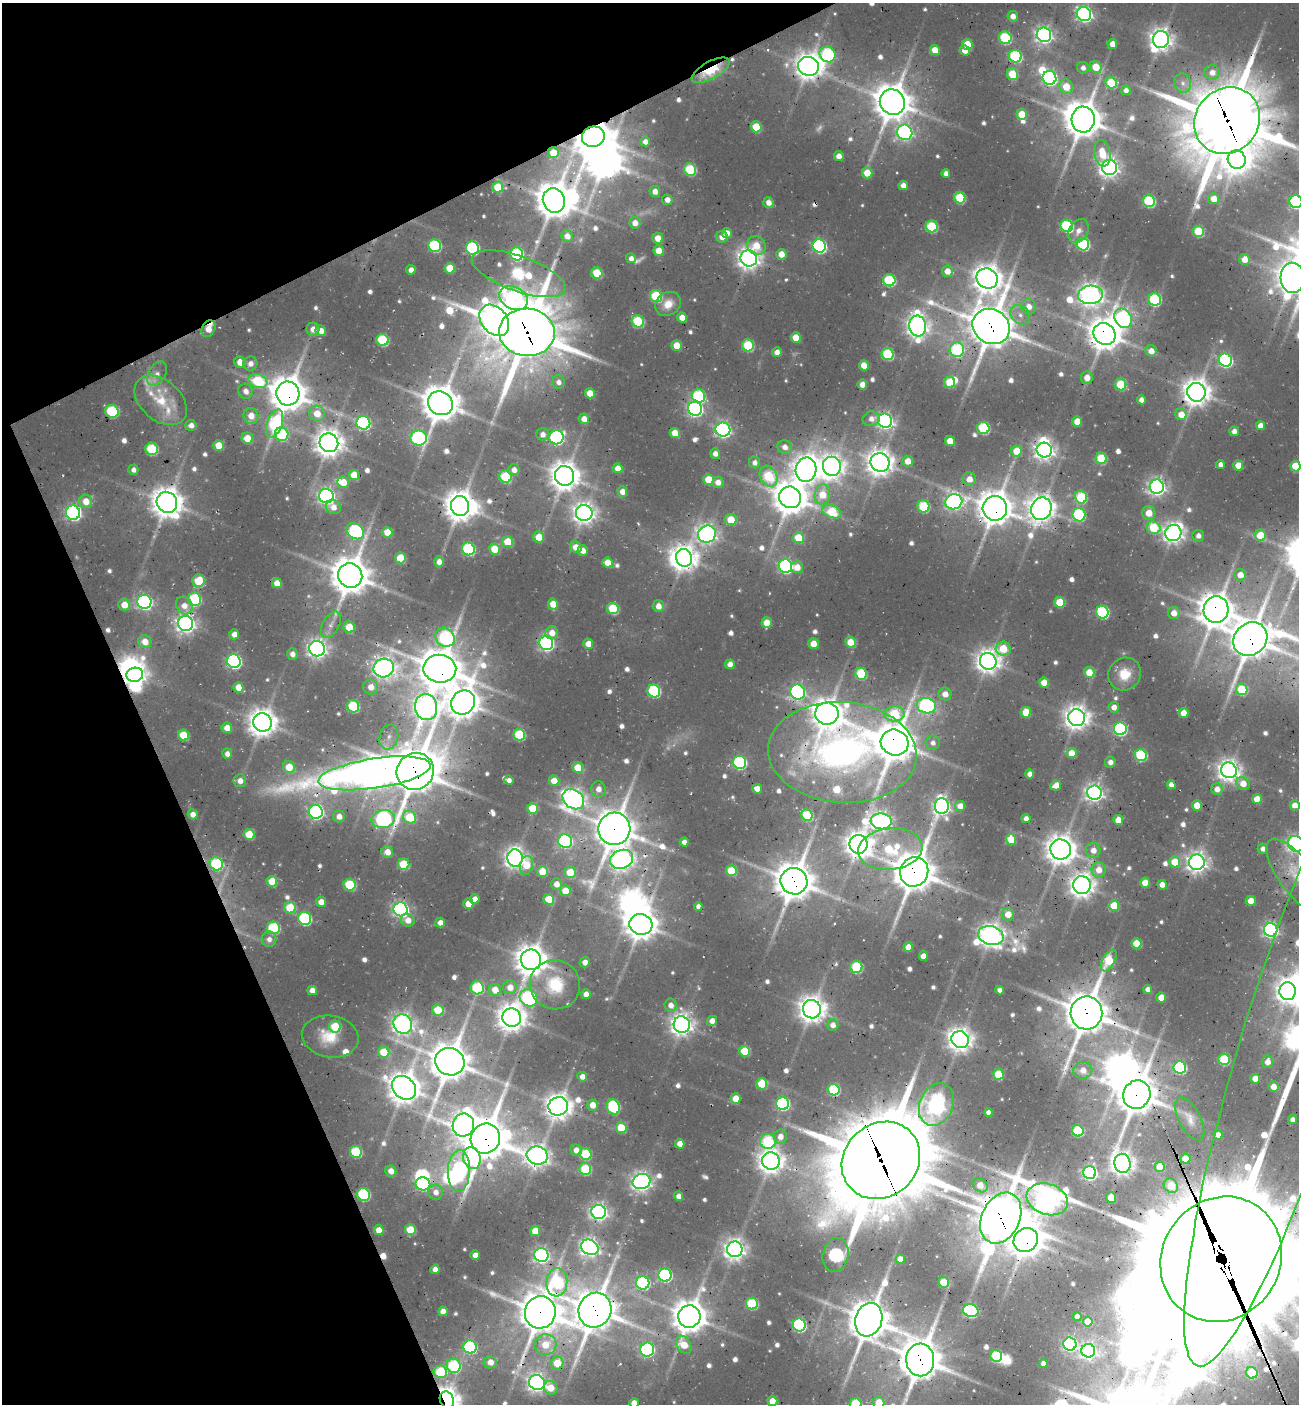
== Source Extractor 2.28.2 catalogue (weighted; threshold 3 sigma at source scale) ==
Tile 5 of 4 x 4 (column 1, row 2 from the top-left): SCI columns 214-1510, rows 2875-4276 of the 5672 x 5741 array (HDU 1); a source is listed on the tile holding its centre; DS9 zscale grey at full resolution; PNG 1301 x 1406 px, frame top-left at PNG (2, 3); each listed source drawn as its Kron ellipse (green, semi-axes under 4 px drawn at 4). Shown black and unused: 22% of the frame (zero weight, under 3 of 4 exposures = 8% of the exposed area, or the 3 px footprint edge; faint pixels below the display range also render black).
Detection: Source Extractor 2.28.2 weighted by HDU 2 'WHT'; one run over the whole footprint, this tile lists its part. Background 0.0363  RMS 0.0049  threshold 0.0219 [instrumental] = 3 sigma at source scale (4.5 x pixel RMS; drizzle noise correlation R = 1.50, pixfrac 1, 0.0396/0.0396 arcsec/px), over >= 5 px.
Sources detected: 702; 21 too faint to see at this stretch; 18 inside a brighter object's white glare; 5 cosmic-ray / hot-pixel residue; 1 long thin detection or spike segment (spike, bleed or trail) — neither listed nor drawn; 10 inside a brighter listed object's ellipse — not listed separately; of the other 647, all 500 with FLUX_AUTO >= 3.14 (the completeness limit of this list) listed and drawn (147 fainter detections not listed), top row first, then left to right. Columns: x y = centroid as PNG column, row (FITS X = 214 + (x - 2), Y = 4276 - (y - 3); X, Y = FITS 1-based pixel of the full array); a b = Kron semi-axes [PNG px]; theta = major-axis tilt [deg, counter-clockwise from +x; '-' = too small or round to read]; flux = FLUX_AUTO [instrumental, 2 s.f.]
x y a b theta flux
1084 14 7 6 - 210
1013 16 5 5 - 5.4
1044 35 7 7 - 280
1005 38 6 6 - 51
1161 39 8 8 - 530
967 44 5 5 - 17
1112 44 5 5 - 5.3
935 50 5 5 - 9.4
965 50 5 5 - 6.1
828 54 8 7 - 78
1015 56 6 6 - 64
809 66 10 9 - 820
1096 67 6 5 - 14
1083 68 6 6 - 3.2
711 70 21 8 29 34
1212 72 7 7 - 5.2
1012 74 6 5 - 20
1049 78 7 6 - 160
1111 83 6 5 - 28
1183 83 10 8 -73 3.4
1066 87 7 6 - 14
1126 90 4 4 - 3.2
892 102 13 12 - 1500
1022 114 5 5 - 15
1083 120 13 11 87 1400
1227 121 35 31 48 4600
756 127 5 5 - 20
905 132 8 7 - 170
593 137 11 10 - 1600
645 142 5 4 - 4
553 153 5 5 - 13
1102 153 13 8 -80 14
839 156 5 5 - 5.1
1237 159 9 9 - 710
1110 167 7 7 - 370
690 169 6 6 - 40
867 173 5 5 - 11
946 173 4 4 - 3.8
903 185 4 4 - 5.2
498 187 5 5 - 18
655 191 5 5 - 4.8
960 198 6 5 - 32
1214 199 5 5 - 7.8
554 200 12 11 - 1400
667 200 5 5 - 4.5
1149 201 6 6 - 58
768 202 5 5 - 4.7
1296 202 6 6 - 120
635 223 5 5 - 5.5
1067 226 6 6 - 71
932 227 6 5 - 41
1078 231 13 9 62 4.5
1198 231 5 5 - 30
727 233 5 5 - 5.1
567 236 6 5 - 4.9
722 237 6 5 - 5.7
658 238 6 5 - 7.6
1083 244 6 6 - 75
435 246 6 6 - 59
756 246 10 9 - 10
819 246 7 6 - 120
472 248 7 6 - 81
659 251 5 5 - 9.3
517 254 7 6 - 69
781 254 5 5 - 7.5
631 258 5 5 - 3.4
749 258 8 8 - 500
1245 259 5 5 - 7.5
450 268 5 5 - 14
411 270 4 4 - 4.3
947 271 5 5 - 7.3
597 273 6 5 - 22
519 274 49 17 -20 79
987 278 11 10 - 840
1293 278 15 12 -87 860
889 280 6 6 - 54
1090 295 12 9 5 550
656 296 6 6 - 40
514 298 15 11 -28 200
1155 300 6 6 - 66
668 304 13 11 36 8.7
1029 307 8 7 - 5.7
1020 315 11 8 -45 4.4
682 318 5 4 - 7.4
1123 318 10 8 -58 190
494 320 17 12 -50 580
638 321 6 6 - 39
918 326 10 8 -82 500
991 326 19 17 -33 2000
208 329 9 6 60 8.3
313 329 6 6 - 5.5
321 331 5 5 - 5.7
527 332 28 24 -4 3900
1105 334 11 10 - 1100
796 337 5 5 - 11
383 340 6 6 - 46
677 345 5 5 - 11
748 345 6 5 - 39
957 350 7 7 - 57
1151 351 6 5 - 6.4
777 352 5 4 - 5.2
887 354 6 5 - 45
1225 360 6 6 - 130
240 362 6 5 - 7.3
250 363 7 7 - 4.2
864 365 5 5 - 10
157 374 13 8 59 3.8
1087 377 6 6 - 5.6
258 381 9 6 -20 39
558 382 6 6 - 3.4
950 382 6 5 - 22
862 384 5 4 - 6.9
1121 384 6 5 - 31
246 391 7 7 - 4.1
1196 392 9 9 - 800
288 393 12 11 - 1500
590 393 5 5 - 8.7
699 396 7 6 - 64
161 400 30 20 -41 22
1141 400 4 4 - 4.4
440 403 13 11 -38 1500
695 409 7 7 - 190
112 411 7 6 - 50
317 413 8 7 - 10
1181 414 6 5 - 9
251 416 8 7 - 7.6
584 419 5 5 - 5.6
871 419 8 7 - 4.5
885 421 7 7 - 210
1077 421 5 5 - 9.7
363 423 7 6 - 110
275 424 15 7 70 59
191 425 5 5 - 4.3
1260 425 4 4 - 5.9
983 428 6 6 - 52
723 430 7 7 - 200
1234 431 5 4 - 3.3
675 433 5 5 - 9.4
282 434 7 6 - 48
542 434 6 6 - 3.8
556 437 7 7 - 120
247 438 6 5 - 11
419 438 8 7 - 120
950 441 5 5 - 9.7
329 443 9 9 - 830
219 445 5 5 - 11
785 447 7 6 - 4.3
152 449 6 6 - 39
1044 450 8 7 - 420
1016 451 5 5 - 14
715 453 5 5 - 3.9
1101 458 6 5 - 33
908 461 5 5 - 8.2
754 462 6 5 - 3.2
880 462 9 9 - 740
1220 464 4 4 - 3.2
1238 465 5 5 - 11
832 466 9 9 - 580
1295 466 5 5 - 18
618 468 5 5 - 6.2
133 470 5 5 - 3.1
514 470 6 5 - 4.5
806 470 12 10 78 720
354 475 5 5 - 13
565 476 10 9 - 940
768 476 11 8 -61 39
505 477 6 6 - 36
708 479 5 5 - 13
969 479 7 6 - 6.5
343 482 6 5 - 10
718 482 6 5 - 5.2
1157 487 7 7 - 290
622 491 5 5 - 5.9
822 494 10 7 79 13
326 496 7 7 - 260
790 497 11 10 - 1200
1081 497 6 6 - 40
86 501 6 6 - 9.4
167 502 11 10 - 1100
954 502 8 7 - 220
460 506 10 9 - 1000
923 506 6 6 - 42
333 507 8 7 - 5.3
995 508 12 12 - 1200
1041 509 11 10 - 790
832 512 10 6 -19 31
73 513 7 7 - 170
584 513 8 8 - 480
1149 513 7 6 - 9
1079 515 6 6 - 68
731 520 6 5 - 14
1153 528 7 6 - 31
355 531 9 7 -37 98
387 532 5 5 - 11
1173 533 8 8 - 440
707 534 9 8 - 340
1260 535 6 5 - 16
1198 536 6 5 - 3.5
538 537 5 5 - 11
798 538 5 5 - 15
508 542 5 5 - 19
576 547 6 5 - 8.1
468 549 6 6 - 62
494 549 5 5 - 16
583 551 5 5 - 5
400 558 5 5 - 18
684 558 9 8 - 700
439 562 5 5 - 4.5
608 563 5 5 - 9.7
785 566 7 6 - 140
797 567 6 6 - 7.1
350 575 12 12 - 1600
1240 575 6 5 - 7.1
198 581 6 6 - 21
277 583 5 5 - 8.2
194 599 7 6 - 56
144 602 7 7 - 170
1060 602 5 5 - 22
553 604 6 5 - 10
124 605 6 6 - 8.4
184 606 9 8 - 6.4
658 606 6 5 - 5.5
613 608 6 5 - 34
1216 610 13 12 - 1200
1102 612 6 6 - 78
1174 613 6 6 - 6.5
186 623 8 7 - 360
767 623 5 5 - 12
331 625 14 8 60 4.5
349 627 5 5 - 16
552 633 6 6 - 6
234 634 5 5 - 5.7
445 637 10 9 - 65
1250 639 18 16 41 1800
145 642 7 6 - 8.1
850 642 5 5 - 12
546 643 7 7 - 180
588 644 5 5 - 6.5
813 644 5 5 - 9.1
317 649 8 7 - 360
1003 649 7 7 - 22
292 654 6 5 - 3.9
234 661 7 6 - 150
988 661 8 8 - 600
730 664 5 5 - 5.6
384 668 10 9 - 460
440 669 16 14 -7 2100
1089 672 5 5 - 11
861 674 6 5 - 35
1125 674 17 16 - 14
135 675 8 7 - 450
1044 683 5 5 - 8.9
238 687 5 5 - 8.5
371 687 7 7 - 6.3
1242 689 6 5 - 29
654 691 6 6 - 69
798 692 8 7 - 160
945 694 6 6 - 6.7
463 702 12 11 - 1100
353 706 6 6 - 37
926 706 9 7 -10 140
426 707 13 11 -80 490
1114 707 5 5 - 5
1026 712 5 5 - 15
1183 713 5 5 - 7.6
827 714 11 11 - 1000
894 714 10 7 2 32
1077 718 8 8 - 640
263 722 9 9 - 860
227 728 5 5 - 6.9
1120 729 6 6 - 93
183 735 6 5 - 21
519 735 6 5 - 36
389 737 13 9 76 5.2
895 742 14 12 -25 1700
933 743 7 7 - 3.4
842 752 74 50 -4 240
1072 753 5 5 - 10
227 754 5 5 - 4
1141 755 6 6 - 57
740 762 6 6 - 87
1110 762 5 5 - 3.4
289 767 6 6 - 12
578 768 6 5 - 13
1229 770 8 7 - 510
415 771 19 18 - 2300
374 773 57 15 9 830
1030 774 4 4 - 4.6
509 780 5 4 - 3.2
240 781 6 6 - 5
554 781 5 5 - 8.9
1243 783 7 6 - 8.2
1056 785 5 5 - 6
1171 785 4 4 - 3.8
598 789 8 7 - 4.9
757 789 5 4 - 5.7
1217 789 6 5 - 4.8
1094 793 7 7 - 310
573 799 12 9 -38 420
1257 799 5 5 - 9.6
1197 805 5 5 - 9.7
1295 805 5 5 - 5.9
942 806 8 7 - 290
960 806 5 5 - 5.1
532 808 5 5 - 16
316 812 7 7 - 160
193 814 5 5 - 4.6
807 815 6 5 - 36
339 816 6 6 - 5
410 817 7 6 - 25
383 819 12 9 9 160
1026 819 4 4 - 3.9
1118 820 5 5 - 9.9
881 821 10 8 -7 340
614 829 16 16 - 1700
249 834 5 5 - 18
1011 839 5 5 - 14
565 841 7 6 - 95
684 842 4 4 - 3.8
859 844 9 9 - 750
1296 844 8 7 - 220
890 849 32 20 6 46
1061 849 10 10 - 890
1263 849 5 5 - 3.5
1093 850 7 7 - 5.4
387 852 6 5 - 6.3
515 858 9 7 -86 430
622 859 12 9 22 460
1175 862 5 5 - 16
1197 862 8 7 - 430
216 864 7 6 - 52
404 864 6 5 - 27
526 865 9 6 76 11
1099 870 8 7 - 7.6
731 871 5 5 - 19
542 872 5 5 - 13
570 872 6 5 - 17
914 872 15 14 - 1900
1297 877 46 17 -53 21
272 881 5 5 - 14
794 881 13 13 - 1700
1145 883 5 5 - 10
556 884 6 5 - 5.6
350 885 6 6 - 37
1082 885 9 8 - 630
1162 885 5 4 - 5.3
565 891 5 5 - 11
475 899 5 5 - 4.4
549 899 5 5 - 14
1251 901 5 5 - 8.6
321 902 5 5 - 6.2
468 904 5 5 - 8
698 906 4 4 - 3.2
1114 906 5 5 - 18
290 908 6 6 - 24
401 909 7 7 - 210
1008 914 6 6 - 8.3
305 918 7 6 - 68
408 920 7 6 - 6
440 923 5 5 - 4.3
641 924 11 10 - 1100
273 928 6 6 - 51
1271 930 7 6 - 210
991 936 13 9 -14 650
269 939 7 7 - 4
1137 943 5 5 - 18
908 947 5 4 - 7.9
923 956 5 4 - 5.8
531 960 10 10 - 1000
1109 961 12 6 62 24
585 962 5 5 - 3.9
856 967 6 6 - 44
555 985 25 24 - 27
510 987 7 6 - 6.8
477 988 6 6 - 49
1148 989 4 4 - 3.8
312 990 5 4 - 5.7
495 990 6 5 - 9.3
1000 990 4 4 - 3.3
1288 991 9 8 - 510
586 994 5 4 - 6.5
529 998 9 8 - 95
1161 998 5 4 - 8.5
671 1005 6 6 - 4.5
812 1009 9 9 - 780
438 1010 6 5 - 18
1086 1013 16 16 - 2000
512 1018 9 9 - 820
712 1021 5 5 - 4.6
403 1024 10 9 - 460
682 1025 8 8 - 530
833 1025 6 5 - 4.8
335 1027 6 6 - 26
330 1037 28 21 -9 19
960 1040 9 8 - 620
1297 1041 340 54 73 1500
745 1051 5 5 - 21
384 1052 6 5 - 18
1224 1059 6 5 - 41
450 1062 15 13 -27 1700
1267 1062 6 5 - 4.9
1180 1068 6 6 - 68
1083 1070 9 8 - 6.6
998 1074 5 5 - 20
582 1077 5 5 - 4.7
1255 1079 5 5 - 6.6
762 1084 6 5 - 21
1274 1087 5 5 - 5.9
404 1088 13 10 -43 1000
834 1090 6 5 - 51
1137 1095 14 13 - 1700
735 1098 5 5 - 9.1
783 1103 6 6 - 100
592 1105 5 5 - 6.7
936 1105 22 16 67 290
558 1106 10 9 - 780
613 1107 8 6 -68 62
989 1112 4 4 - 3.9
1190 1119 23 10 -62 6.1
1293 1120 4 4 - 3.2
463 1125 11 10 - 480
621 1128 5 5 - 19
1078 1131 6 5 - 37
1218 1135 4 4 - 5.6
780 1137 7 7 - 5.2
485 1139 15 14 - 2200
768 1141 8 7 - 53
680 1144 5 4 - 6
576 1150 6 5 - 5.4
356 1152 6 6 - 40
585 1154 6 6 - 31
537 1156 11 9 -17 480
472 1158 11 8 -73 82
1185 1159 5 5 - 13
881 1160 41 36 42 6200
771 1161 9 8 - 620
1122 1163 10 8 -78 570
1160 1167 5 5 - 16
585 1169 6 6 - 33
391 1171 5 5 - 6.1
459 1171 20 11 88 130
1090 1173 6 6 - 180
642 1182 9 7 14 380
423 1184 7 6 - 87
980 1185 8 6 -37 8.2
1171 1186 8 6 -44 14
436 1192 7 7 - 5
363 1194 6 6 - 58
679 1196 5 4 - 4
1111 1197 5 5 - 12
1047 1199 21 15 -19 470
599 1212 7 7 - 270
1001 1218 27 19 64 2400
379 1230 5 4 - 7.5
410 1230 5 5 - 18
535 1231 5 5 - 12
1026 1240 13 11 42 1100
590 1247 9 7 -33 330
735 1249 8 7 - 480
475 1255 4 4 - 4.2
541 1255 7 7 - 200
836 1255 17 12 77 120
900 1259 4 4 - 6
1221 1259 64 59 55 34000
435 1269 4 4 - 4.3
665 1275 6 6 - 100
557 1282 14 10 85 59
943 1282 5 5 - 17
643 1283 6 6 - 91
752 1304 6 6 - 45
595 1310 17 16 - 1900
443 1311 5 5 - 6.1
971 1311 8 6 -16 100
540 1312 16 15 - 1900
689 1316 11 11 - 1200
1077 1317 4 4 - 3.6
869 1320 17 13 72 1700
1088 1322 5 5 - 13
799 1325 6 6 - 110
1070 1344 6 6 - 140
545 1345 11 10 - 13
684 1345 10 7 -59 12
470 1347 7 6 - 76
647 1350 7 7 - 100
1088 1351 7 6 - 190
996 1356 6 5 - 49
920 1360 16 14 -89 2000
490 1362 6 6 - 6.4
557 1363 6 6 - 17
1043 1363 4 4 - 3.8
454 1366 7 7 - 61
440 1372 6 6 - 35
1252 1373 6 5 - 26
537 1383 8 7 - 340
551 1388 7 6 - 10
447 1400 9 7 -66 720
772 1401 5 5 - 10
634 1403 5 4 - 7.4
879 1403 6 5 - 16
856 1404 6 6 - 41
Overlapping masked pixels (flux is a lower limit): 52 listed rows (the first 20) at x y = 1161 39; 809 66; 711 70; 892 102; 1083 120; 1227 121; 593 137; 553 153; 554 200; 519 274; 991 326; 208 329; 527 332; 1105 334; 1196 392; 288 393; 440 403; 112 411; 329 443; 167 502
Isophote crosses this tile's border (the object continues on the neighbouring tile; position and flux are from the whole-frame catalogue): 14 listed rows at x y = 1296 202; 1293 278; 1295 466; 1296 844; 1297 877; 1288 991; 1297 1041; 1221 1259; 920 1360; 447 1400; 772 1401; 634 1403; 879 1403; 856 1404